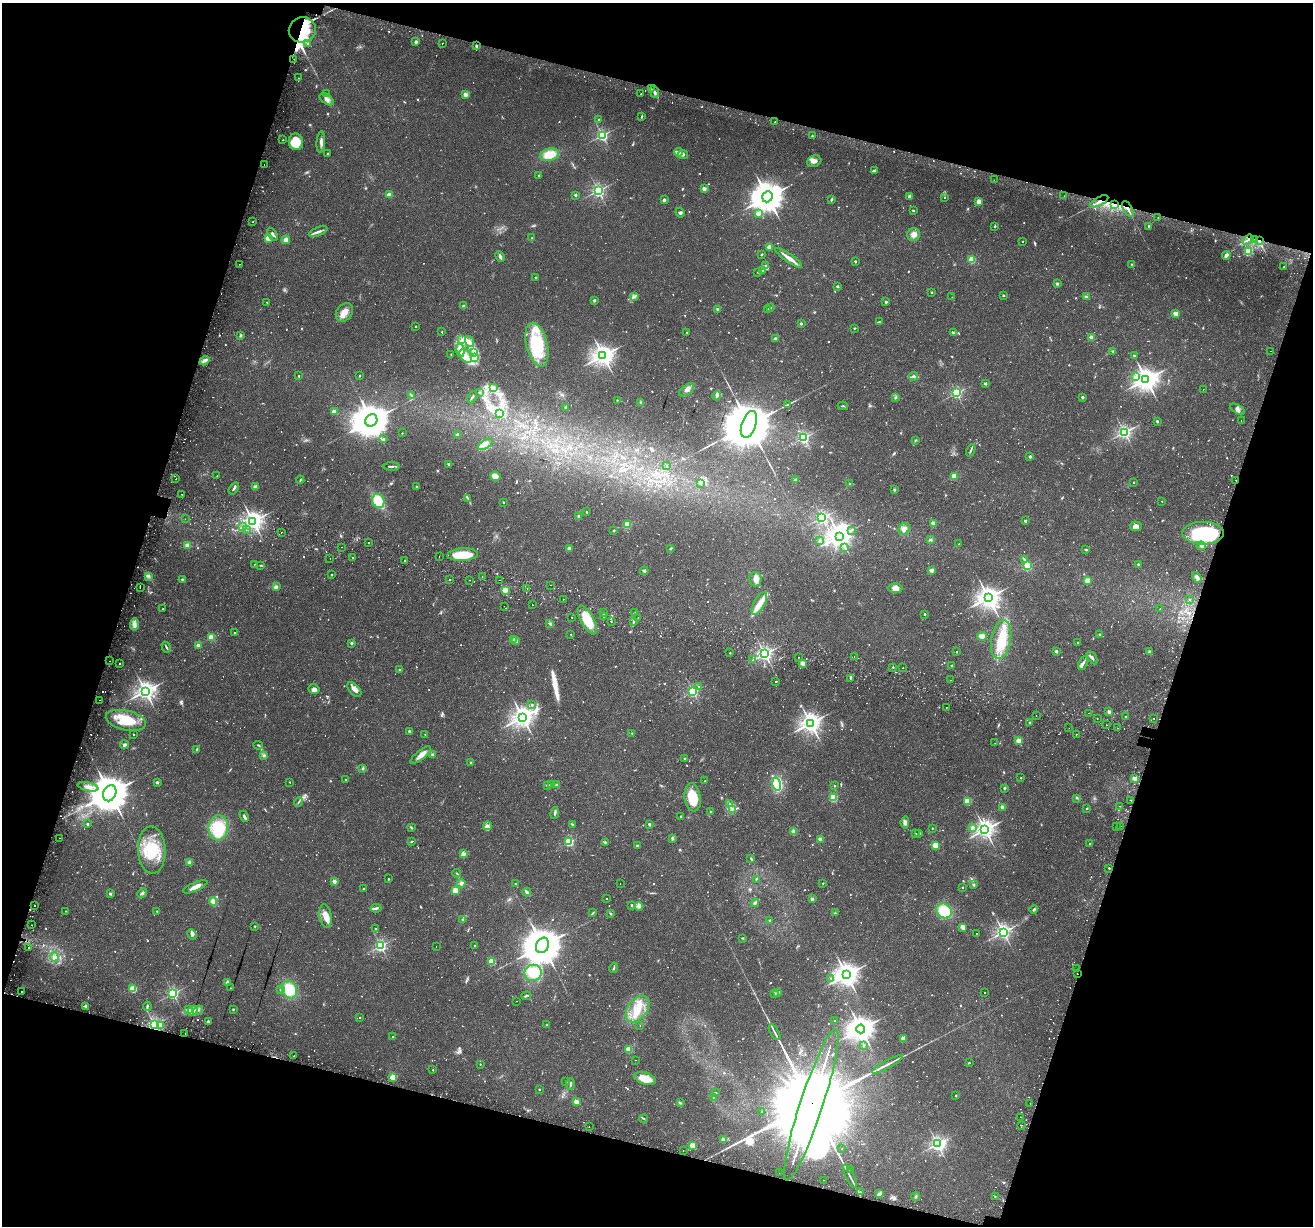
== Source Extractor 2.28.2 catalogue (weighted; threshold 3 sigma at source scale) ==
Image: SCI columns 78-5319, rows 355-5247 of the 5386 x 5541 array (HDU 1 of 3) = the unmasked area's bounding box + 8 px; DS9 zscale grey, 4 x 4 block average (1 PNG px = mean of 4 x 4 image px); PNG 1315 x 1228 px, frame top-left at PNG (2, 3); each listed source drawn as its Kron ellipse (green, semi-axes under 4 px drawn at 4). Shown black and unused: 34% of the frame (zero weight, under 2 of 3 exposures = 5% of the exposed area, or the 3 px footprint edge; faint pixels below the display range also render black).
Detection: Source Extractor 2.28.2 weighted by HDU 2 'WHT'. Background 0.0387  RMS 0.0035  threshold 0.0159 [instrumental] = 3 sigma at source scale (4.5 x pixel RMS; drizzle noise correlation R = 1.50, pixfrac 1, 0.0396/0.0396 arcsec/px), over >= 5 px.
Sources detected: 1366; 43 too faint to see at this stretch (4 x 4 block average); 11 inside a brighter object's white glare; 68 cosmic-ray / hot-pixel residue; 2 long thin detections or spike segments (spike, bleed or trail) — neither listed nor drawn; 22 coinciding with a brighter row at this scale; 34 inside a brighter listed object's ellipse — not listed separately; of the other 1186, all 500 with FLUX_AUTO >= 1.56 (the completeness limit of this list) listed and drawn (686 fainter detections not listed), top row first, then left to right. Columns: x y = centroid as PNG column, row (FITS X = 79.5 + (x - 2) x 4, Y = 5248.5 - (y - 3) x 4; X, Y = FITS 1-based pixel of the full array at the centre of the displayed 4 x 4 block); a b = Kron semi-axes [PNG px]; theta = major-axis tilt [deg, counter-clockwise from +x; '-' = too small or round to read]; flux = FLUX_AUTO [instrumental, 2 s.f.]
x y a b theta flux
302 30 13 12 - 97
416 42 2 2 - 24
442 43 2 2 - 1.8
308 44 2 2 - 4.5
476 46 2 2 - 4.7
294 59 2 2 - 2.3
298 78 2 2 - 1.6
651 89 2 2 - 3.1
654 92 6 2 -77 5.5
327 94 2 2 - 1.7
465 94 2 2 - 49
641 94 2 2 - 6.1
327 99 8 4 -35 11
642 117 4 2 - 2.1
599 119 2 2 - 5.5
775 121 2 2 - 3
602 135 2 2 - 450
812 136 2 2 - 2.9
283 140 2 2 - 1.6
296 142 8 7 - 57
321 142 10 3 86 9.5
679 152 4 2 - 4.5
328 154 2 2 - 5.1
549 155 9 6 12 40
683 155 5 4 - 5.9
814 161 7 5 20 9.9
264 164 2 2 - 2.8
874 170 3 2 - 3.2
539 175 2 2 - 3.6
994 180 2 2 - 2.2
704 189 2 2 - 31
598 191 2 2 - 570
389 195 2 2 - 56
575 195 2 2 - 13
909 196 2 2 - 23
1064 196 2 2 - 2.2
767 197 6 5 - 4500
944 198 2 2 - 1.6
664 200 2 2 - 23
831 200 3 2 - 2.9
1099 201 10 2 29 10
979 202 2 2 - 65
1114 205 3 2 - 3.3
1128 209 9 2 -60 6.6
913 210 2 2 - 4.6
680 213 5 3 - 3.4
758 214 2 2 - 26
1158 217 2 2 - 3.2
253 222 2 2 - 2.7
995 226 2 2 - 7.6
1149 226 2 2 - 2.4
318 232 10 3 21 8.4
273 234 7 3 -55 5.8
914 234 6 6 - 13
268 238 2 2 - 96
532 238 2 2 - 3.2
286 240 4 4 - 12
1248 240 6 2 37 3.4
1255 240 4 3 - 4.1
1023 241 2 2 - 3.9
1259 241 4 2 - 2.7
770 247 2 2 - 64
1248 252 2 2 - 160
761 255 2 2 - 5.5
1226 255 4 3 - 8.3
500 256 6 2 -64 5.8
789 258 16 3 -35 19
972 260 2 2 - 120
855 261 2 2 - 7.7
239 264 2 2 - 1.7
1132 264 2 2 - 3.4
766 266 2 2 - 11
1284 267 2 2 - 1.6
762 270 2 2 - 1.9
758 272 2 2 - 2.8
535 277 2 2 - 3.2
1057 284 2 2 - 16
838 287 3 2 - 2.2
932 292 2 2 - 6.3
1004 295 2 2 - 2.4
634 296 2 2 - 2.9
952 297 2 2 - 3.4
1086 297 4 3 - 5.4
594 300 2 2 - 13
267 302 2 2 - 1.9
886 302 2 2 - 12
463 306 2 2 - 11
770 307 3 2 - 1.9
718 309 2 2 - 7.7
767 309 3 2 - 1.8
344 312 10 7 52 21
1176 313 2 2 - 48
880 322 3 2 - 2
801 323 2 2 - 10
416 326 2 2 - 3.1
854 328 2 2 - 2.2
442 332 2 2 - 2
687 332 2 2 - 3.6
954 333 4 2 - 3
240 335 3 2 - 2.5
1092 337 2 2 - 53
461 339 4 2 - 4.4
775 339 2 2 - 19
469 342 6 4 -74 10
537 345 22 10 -76 140
460 350 7 4 -82 12
1113 351 2 2 - 12
1271 351 2 2 - 2.7
473 352 3 2 - 4.5
451 354 2 2 - 1.7
603 355 3 3 - 1700
466 356 8 5 -49 19
1134 356 2 2 - 6.2
475 357 3 2 - 2.5
204 361 5 2 - 5.9
299 376 2 2 - 3.9
359 376 2 2 - 3.2
913 376 4 3 - 3.9
1135 376 2 2 - 1.6
1146 379 4 3 - 2400
985 383 2 2 - 11
494 388 2 2 - 2.9
1203 389 2 2 - 1.6
687 390 9 4 38 11
480 392 2 2 - 1.9
956 393 2 2 - 390
411 395 3 2 - 2.8
717 396 5 4 - 8.1
472 397 6 2 64 3.4
1082 397 2 2 - 13
895 398 3 2 - 1.8
617 400 2 2 - 1.9
641 402 3 2 - 2.3
787 405 3 2 - 1.8
843 406 5 2 - 2.8
565 408 3 2 - 2.6
1237 409 8 3 -31 7.4
335 412 2 2 - 64
500 413 2 2 - 1.8
371 420 6 5 - 6700
1241 420 2 2 - 4.7
1157 421 3 2 - 2.9
749 424 14 7 71 23000
1124 432 2 2 - 610
402 433 2 2 - 1.6
457 435 2 2 - 18
804 438 2 2 - 460
383 439 2 2 - 6.1
915 440 3 3 - 1.9
485 444 8 3 31 9.7
971 450 6 2 66 3.7
1030 456 2 2 - 16
448 464 2 2 - 6.1
666 465 2 2 - 1.6
392 466 8 2 1 4
217 476 2 2 - 3.9
495 476 5 4 - 18
954 476 2 2 - 80
176 479 2 2 - 2.6
300 480 4 2 - 1.6
795 480 3 2 - 2
1236 480 2 2 - 2.8
1133 482 2 2 - 3.9
700 483 3 2 - 2
849 484 2 2 - 2
255 487 2 2 - 29
417 487 2 2 - 7.8
234 488 7 2 56 4.5
894 490 2 2 - 12
182 494 2 2 - 2.9
468 498 3 2 - 1.7
378 501 7 6 - 63
1162 501 2 2 - 2.2
503 502 2 2 - 2.8
586 512 2 2 - 1.6
579 516 2 2 - 13
822 518 2 2 - 520
185 519 2 2 - 2
253 521 3 3 - 1500
1025 521 2 2 - 9.1
934 524 2 2 - 63
627 525 2 2 - 120
1136 526 6 4 -4 10
242 527 3 2 - 3.2
904 529 6 5 - 11
246 530 2 2 - 1.6
614 530 2 2 - 4.2
852 530 3 2 - 2.4
281 532 2 2 - 1.7
1203 533 20 11 0 200
839 536 3 3 - 1900
930 539 3 2 - 2.4
819 541 3 3 - 3
369 542 2 2 - 8.9
959 544 2 2 - 1.7
187 545 3 3 - 7.4
1201 546 5 3 - 4.6
342 547 2 2 - 21
845 547 2 2 - 1.7
569 548 3 3 - 5.5
670 549 3 2 - 2.9
1086 550 2 2 - 6.2
463 555 15 6 3 60
439 556 2 2 - 2.1
330 558 2 2 - 3.5
353 558 2 2 - 3.6
1024 559 3 2 - 2
405 560 2 2 - 2.1
1138 564 2 2 - 4.2
255 565 3 2 - 2
260 565 3 2 - 1.8
1027 566 2 2 - 190
932 570 2 2 - 30
644 571 4 3 - 3.3
331 574 2 2 - 2.2
148 576 2 2 - 1.9
482 576 2 2 - 3.4
1197 577 6 3 -57 7.2
182 579 2 2 - 6.8
450 579 2 2 - 3.9
755 579 7 6 - 13
470 580 2 2 - 1.7
499 580 2 2 - 1.8
1087 580 2 2 - 56
550 585 2 2 - 1.6
140 587 2 2 - 3.4
276 587 2 2 - 13
895 588 7 5 -1 15
527 589 2 2 - 1.6
505 590 2 2 - 74
988 598 3 3 - 1800
563 599 2 2 - 2.8
1190 599 2 2 - 220
759 603 12 5 61 22
532 605 2 2 - 1.9
504 606 2 2 - 1.6
163 609 2 2 - 1.6
1160 609 2 2 - 2.2
604 613 2 2 - 5.4
634 613 2 2 - 2
925 614 2 2 - 7.4
603 616 2 2 - 5.8
572 617 2 2 - 1.6
638 618 2 2 - 4.1
587 620 16 6 -62 62
611 621 2 2 - 1.8
634 622 4 2 - 2.8
134 624 6 4 87 9.5
550 624 3 2 - 2.6
234 633 2 2 - 2.7
571 634 2 2 - 3.1
1100 635 2 2 - 18
982 636 5 4 - 12
211 637 2 2 - 100
514 639 2 2 - 6.4
1001 640 19 10 80 72
515 641 2 2 - 50
1078 642 2 2 - 1.9
351 643 2 2 - 15
198 645 2 2 - 31
166 647 5 2 - 2.9
1056 651 2 2 - 16
956 652 2 2 - 4.4
1150 652 2 2 - 23
730 653 2 2 - 2.5
765 654 2 2 - 850
799 657 2 2 - 2.3
854 657 2 2 - 4.4
1092 658 7 2 -57 5.3
753 660 2 2 - 2
109 661 2 2 - 1.8
119 663 2 2 - 4.8
803 663 2 2 - 64
1083 663 7 2 67 6.2
952 665 2 2 - 5
893 667 2 2 - 4.5
902 668 2 2 - 2.2
400 670 2 2 - 10
850 679 2 2 - 5.8
950 680 2 2 - 1.8
776 681 2 2 - 4.5
699 686 2 2 - 1.7
314 689 5 5 - 11
354 689 9 5 -48 13
145 691 3 3 - 1300
693 692 2 2 - 330
99 700 2 2 - 1.7
532 705 2 2 - 9.4
946 707 2 2 - 2.3
1109 712 2 2 - 28
1088 713 2 2 - 1.9
1036 716 2 2 - 2.3
1125 716 2 2 - 4.9
522 717 4 3 - 1700
1097 718 2 2 - 3.4
1153 718 2 2 - 2.7
126 720 20 10 -13 57
1029 722 2 2 - 7.3
810 723 3 3 - 1600
1106 725 2 2 - 2.3
1069 728 2 2 - 2.6
1117 728 2 2 - 4.1
409 731 2 2 - 8.6
632 733 2 2 - 2.9
425 734 2 2 - 2
1076 734 2 2 - 5.6
134 735 2 2 - 2.2
1019 741 2 2 - 67
995 743 2 2 - 1.9
125 745 4 2 - 5.6
258 745 5 2 - 2
197 749 3 2 - 2.7
421 755 12 4 38 16
433 755 2 2 - 20
264 756 2 2 - 2
685 758 2 2 - 7.6
471 763 4 2 - 2.1
363 769 2 2 - 3.5
1021 778 2 2 - 2.1
1135 778 2 2 - 56
346 779 2 2 - 3.6
705 781 2 2 - 2.6
157 782 2 2 - 16
290 782 2 2 - 2.1
777 784 6 4 -75 130
547 785 3 2 - 3.1
551 785 4 3 - 4.1
556 785 3 3 - 3.1
834 786 2 2 - 3.7
88 787 10 4 -13 13
1004 788 3 2 - 2.6
110 793 8 6 66 9200
693 797 14 8 -81 61
833 798 2 2 - 190
1077 798 3 2 - 1.6
1131 800 2 2 - 2
967 801 2 2 - 95
298 802 5 2 - 2.4
730 804 2 2 - 2.2
1120 806 2 2 - 2.2
1003 807 2 2 - 34
732 809 2 2 - 1.8
1087 809 3 2 - 1.6
710 811 2 2 - 4.7
555 813 6 2 80 3.8
244 816 5 2 - 5.4
681 816 2 2 - 4.1
905 822 6 4 84 6.6
87 824 2 2 - 9.9
572 824 3 2 - 2.7
649 824 2 2 - 4.6
487 826 4 3 - 5.4
1121 826 2 2 - 1.7
411 827 4 2 - 2.2
972 827 3 3 - 5
1116 827 2 2 - 2.8
218 828 12 9 86 95
932 828 2 2 - 2.7
985 829 3 3 - 1300
794 832 2 2 - 50
915 833 2 2 - 4
919 834 4 2 - 2.4
60 838 2 2 - 1.6
672 838 4 3 - 3.8
821 839 2 2 - 53
412 841 3 2 - 1.8
569 842 2 2 - 230
605 842 3 2 - 3.3
1089 844 2 2 - 3.1
935 845 2 2 - 90
637 846 2 2 - 13
152 850 24 14 -87 85
463 854 2 2 - 44
751 858 3 2 - 2.6
189 862 3 3 - 4.9
1109 868 2 2 - 3.5
457 873 4 2 - 1.6
388 879 2 2 - 3.9
756 879 4 2 - 1.7
334 881 2 2 - 33
461 883 4 4 - 6.5
620 883 2 2 - 1.9
823 883 2 2 - 1.8
515 884 2 2 - 3
974 885 2 2 - 11
195 887 13 4 23 16
963 887 2 2 - 2.8
363 889 2 2 - 3.9
455 891 2 2 - 100
527 892 4 3 - 5.5
110 893 2 2 - 13
142 893 5 2 - 4
606 898 2 2 - 1.7
812 899 2 2 - 21
213 901 4 3 - 13
755 903 4 3 - 4.8
632 905 2 2 - 8.2
35 906 2 2 - 1.6
639 906 4 3 - 4.3
376 908 5 2 - 4.1
1034 909 4 2 - 3.8
65 911 2 2 - 2.1
157 911 2 2 - 2.6
944 911 8 7 - 70
593 913 3 2 - 2.2
835 913 3 2 - 1.8
611 914 3 2 - 2.5
326 916 12 6 -80 21
463 919 3 3 - 3.1
769 920 2 2 - 2
32 925 2 2 - 2
255 926 2 2 - 2.4
963 927 2 2 - 48
375 929 2 2 - 3
1003 932 2 2 - 800
192 934 5 3 - 4.8
977 934 2 2 - 2.5
743 938 2 2 - 1.6
542 945 8 6 64 8700
380 946 2 2 - 460
436 946 2 2 - 1.6
475 946 2 2 - 7.1
28 947 2 2 - 20
54 957 4 3 - 5.8
492 961 2 2 - 110
614 968 5 2 - 2.5
1077 969 2 2 - 2.4
533 973 9 8 - 49
1077 974 2 2 - 6.2
846 975 4 4 - 2200
831 978 2 2 - 2.2
227 982 4 3 - 3.9
230 988 2 2 - 1.7
133 989 2 2 - 140
281 990 2 2 - 5.1
289 990 9 7 -66 60
21 992 2 2 - 2.7
778 992 4 2 - 2.1
985 992 2 2 - 2.3
173 993 2 2 - 450
775 993 3 2 - 2.1
526 996 5 2 - 3.9
516 1001 2 2 - 1.7
86 1006 2 2 - 24
147 1006 5 2 - 4.3
188 1009 3 2 - 2.3
233 1009 2 2 - 2.3
637 1009 15 9 53 46
198 1010 5 2 - 4.8
193 1011 5 2 - 7
360 1017 2 2 - 2.3
835 1020 2 2 - 4.3
208 1022 4 2 - 3.9
154 1025 2 2 - 660
547 1025 2 2 - 3.3
640 1025 2 2 - 3.1
160 1026 2 2 - 58
861 1029 4 4 - 2600
775 1032 9 2 -60 4.6
185 1033 2 2 - 4.3
393 1037 2 2 - 2.6
903 1038 2 2 - 38
864 1045 2 2 - 4.4
629 1049 2 2 - 91
294 1056 2 2 - 3.3
635 1060 2 2 - 1.9
969 1063 2 2 - 2.1
480 1064 2 2 - 3.4
888 1064 17 2 28 11
433 1070 2 2 - 3.1
393 1077 2 2 - 110
645 1078 11 5 -16 38
566 1082 2 2 - 3.9
570 1084 6 2 87 3.8
539 1089 2 2 - 4.8
716 1093 2 2 - 1.7
956 1095 2 2 - 3.9
713 1098 2 2 - 4.4
576 1102 2 2 - 56
680 1103 4 2 - 2.1
1030 1103 2 2 - 4.6
811 1105 79 11 72 150000
762 1112 3 2 - 1.8
1020 1117 2 2 - 1.6
644 1119 4 2 - 2
1021 1125 2 2 - 4
589 1127 2 2 - 1.6
723 1140 2 2 - 38
937 1144 3 2 - 660
693 1146 2 2 - 98
842 1149 2 2 - 2.9
683 1150 2 2 - 1.9
850 1169 2 2 - 3
779 1173 2 2 - 1.8
850 1177 13 2 -62 8.3
824 1180 2 2 - 1.9
860 1192 2 2 - 4.3
879 1194 3 2 - 6.4
995 1196 2 2 - 1.7
916 1197 4 3 - 3.4
Overlapping masked pixels (flux is a lower limit): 10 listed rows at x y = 302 30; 1099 201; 1114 205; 1128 209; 1255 240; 1259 241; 1236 480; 1077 974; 154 1025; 811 1105
Diffuse or blended objects may show on this block-average render without a row.